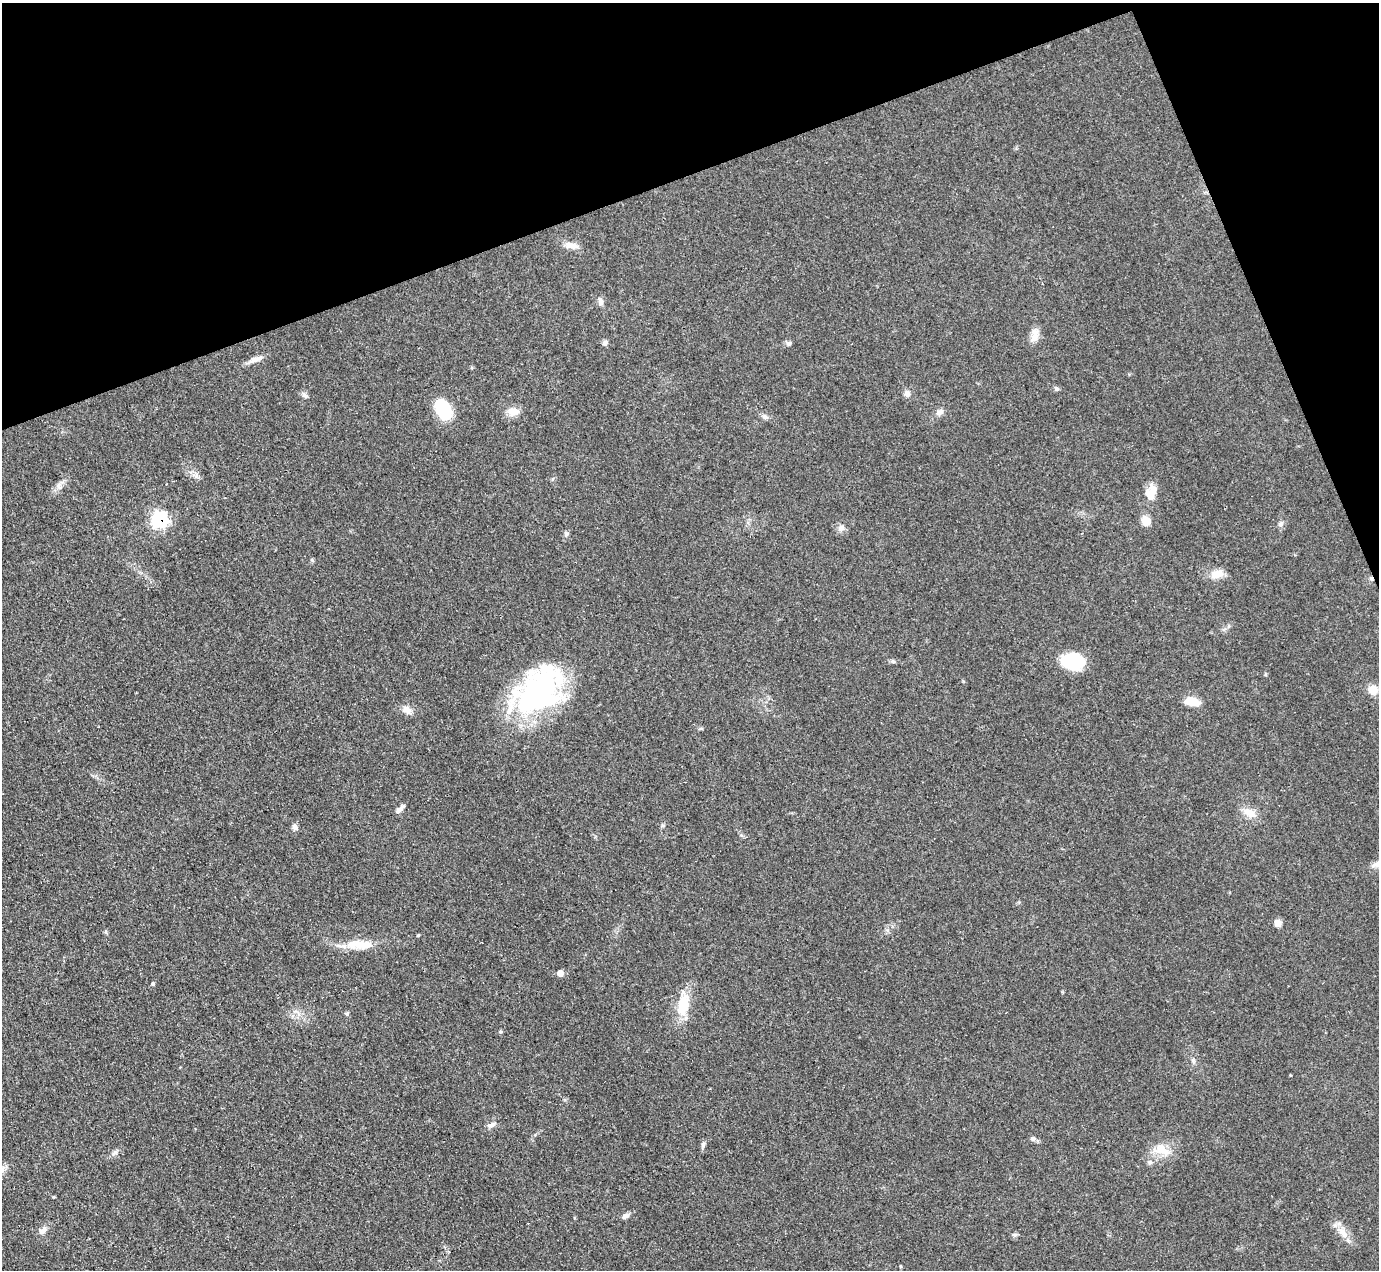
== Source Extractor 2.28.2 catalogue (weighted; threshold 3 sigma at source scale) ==
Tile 3 of 4 x 4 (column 3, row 1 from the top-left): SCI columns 2756-4132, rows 4081-5348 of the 5510 x 5494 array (HDU 1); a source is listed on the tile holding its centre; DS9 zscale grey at full resolution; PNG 1381 x 1272 px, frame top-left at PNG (2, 3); no overlay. Shown black and unused: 18% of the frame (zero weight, under 3 of 4 exposures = <1% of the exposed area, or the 3 px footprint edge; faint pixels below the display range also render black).
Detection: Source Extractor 2.28.2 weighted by HDU 2 'WHT'; one run over the whole footprint, this tile lists its part. Background 0.0775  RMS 0.0053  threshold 0.024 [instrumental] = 3 sigma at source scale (4.5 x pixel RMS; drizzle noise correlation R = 1.50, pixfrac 1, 0.05/0.05 arcsec/px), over >= 5 px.
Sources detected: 50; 2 cosmic-ray / hot-pixel residue — not listed; the other 48 listed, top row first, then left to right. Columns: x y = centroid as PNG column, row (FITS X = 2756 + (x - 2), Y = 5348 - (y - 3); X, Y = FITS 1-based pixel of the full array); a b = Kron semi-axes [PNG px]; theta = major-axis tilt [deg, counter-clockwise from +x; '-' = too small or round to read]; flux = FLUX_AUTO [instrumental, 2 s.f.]
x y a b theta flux
571 245 18 8 -8 4.2
600 302 12 7 -85 2.1
1035 335 20 9 78 4.6
605 343 7 7 - 1.5
789 343 7 6 - 1.3
255 359 15 7 17 3.6
1057 389 6 5 - 0.99
907 393 9 7 -82 2
305 395 9 5 -28 1.4
444 409 21 14 -58 23
512 411 13 12 - 4.9
939 412 11 7 30 2.3
765 417 8 6 -25 1.7
1151 492 19 11 67 8
159 520 8 7 - 95
1146 521 9 8 - 6.3
1281 524 7 5 21 1.3
841 528 8 7 - 2
566 534 6 5 - 1
1217 574 16 10 19 6.3
893 661 7 5 -22 1
1073 661 23 16 -14 24
539 690 60 39 47 110
1373 690 11 10 - 5.8
1191 701 15 8 -11 9.3
407 710 14 8 -43 3.3
399 810 12 6 35 2
1249 813 20 10 -29 5.9
295 827 8 7 - 1.8
1278 923 8 7 - 3.3
360 944 44 11 -2 13
560 973 6 6 - 3.4
153 984 4 4 - 0.72
683 1005 28 15 79 15
347 1014 5 5 - 0.79
1193 1060 6 4 72 0.89
491 1125 10 6 16 2
1033 1139 8 6 -3 1.5
703 1145 7 5 90 1.2
1162 1150 23 14 -34 9
114 1153 8 5 46 1.4
1150 1162 7 5 -20 1.2
3 1169 7 4 71 1.4
625 1216 10 6 34 1.9
528 1223 2 2 - 0.55
43 1230 14 8 37 3.2
1343 1233 17 9 -57 5.4
1015 1235 7 4 0 0.92
Overlapping masked pixels (flux is a lower limit): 1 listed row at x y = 159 520
Unlisted compact peaks at least as high as the median listed source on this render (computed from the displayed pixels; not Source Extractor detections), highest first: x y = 418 935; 500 1032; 312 560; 963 681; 53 1197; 196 476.